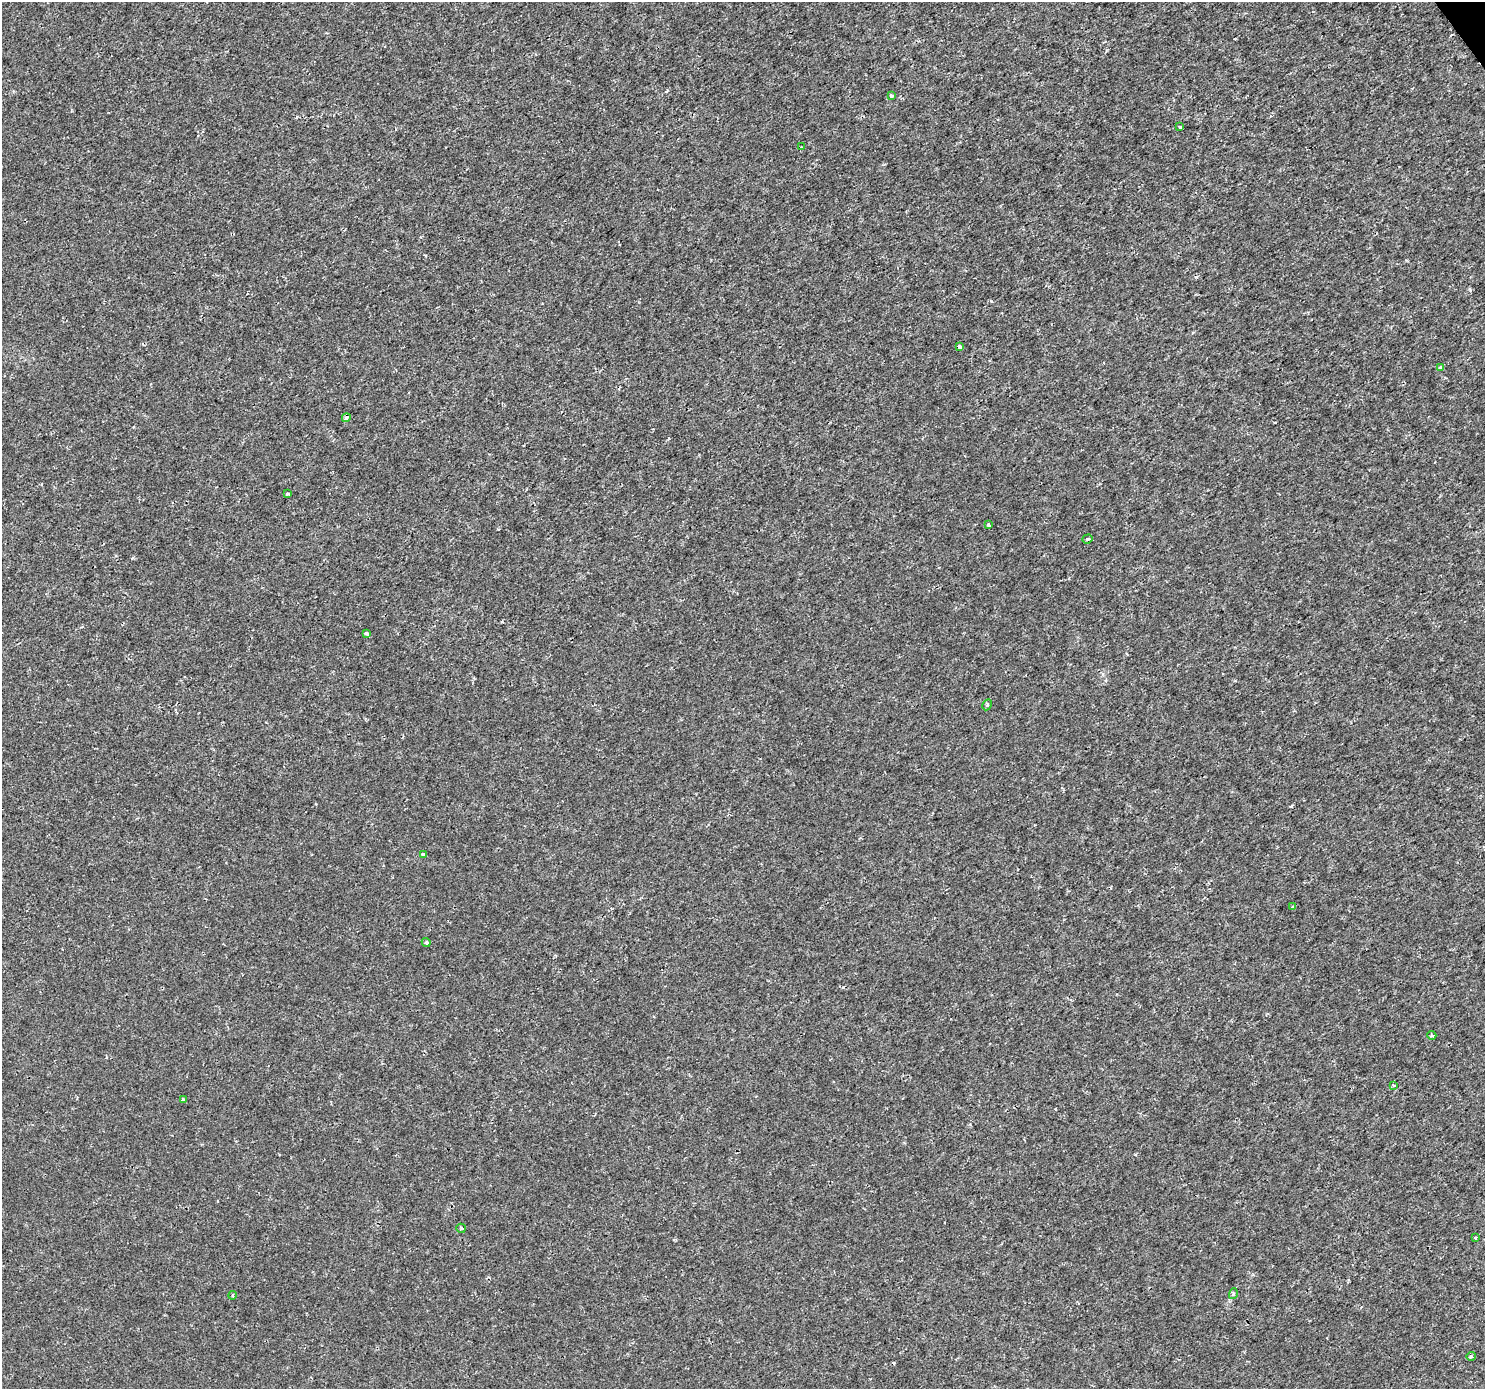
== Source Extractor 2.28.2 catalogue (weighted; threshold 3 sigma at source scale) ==
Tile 10 of 4 x 4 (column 2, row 3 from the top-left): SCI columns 1488-2970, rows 1575-2961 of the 5937 x 5860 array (HDU 1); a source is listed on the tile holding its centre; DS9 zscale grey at full resolution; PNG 1487 x 1391 px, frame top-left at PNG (2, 2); each listed source drawn as its Kron ellipse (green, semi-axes under 4 px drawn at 4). Shown black and unused: <1% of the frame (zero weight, under 2 of 3 exposures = <1% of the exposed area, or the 3 px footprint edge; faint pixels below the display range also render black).
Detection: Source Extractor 2.28.2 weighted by HDU 2 'WHT'; one run over the whole footprint, this tile lists its part. Background 4.83e-04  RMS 0.0015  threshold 0.00658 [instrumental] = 3 sigma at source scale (4.5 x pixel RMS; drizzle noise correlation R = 1.50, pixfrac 1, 0.0396/0.0396 arcsec/px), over >= 5 px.
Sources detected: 23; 1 cosmic-ray / hot-pixel residue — neither listed nor drawn; the other 22 listed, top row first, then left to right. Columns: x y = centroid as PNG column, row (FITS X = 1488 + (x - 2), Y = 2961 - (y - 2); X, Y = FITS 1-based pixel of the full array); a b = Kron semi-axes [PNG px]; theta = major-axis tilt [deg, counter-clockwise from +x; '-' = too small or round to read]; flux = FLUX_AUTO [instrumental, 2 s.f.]
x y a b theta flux
892 96 4 3 - 0.32
1180 127 3 3 - 0.58
801 147 3 2 - 0.13
960 347 3 3 - 0.79
1440 368 3 3 - 0.54
346 418 4 4 - 0.51
288 494 4 3 - 0.23
989 525 3 3 - 0.33
1088 539 5 4 - 0.21
366 633 4 3 - 0.34
987 705 6 4 62 0.21
423 854 4 4 - 0.17
1293 907 3 3 - 0.34
426 942 4 3 - 0.23
1432 1035 4 4 - 0.2
1393 1085 3 3 - 0.22
183 1100 3 3 - 0.82
461 1228 5 4 - 0.2
1475 1238 3 3 - 0.37
1233 1294 5 3 - 0.2
233 1295 4 2 - 0.17
1471 1356 5 4 - 0.21